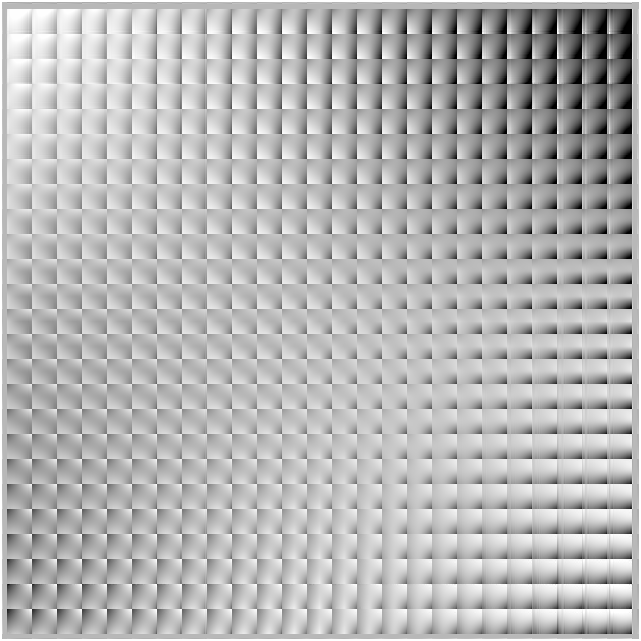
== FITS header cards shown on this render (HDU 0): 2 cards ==
NAXIS1  =                  637
NAXIS2  =                  637

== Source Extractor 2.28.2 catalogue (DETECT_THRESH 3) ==
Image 637 x 637 px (HDU 0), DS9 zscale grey, 1 PNG px = 1 image px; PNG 641 x 641 px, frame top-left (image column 1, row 637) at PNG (2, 2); no overlay
Background 3270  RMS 15000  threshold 44600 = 3 sigma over >= 5 px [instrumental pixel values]
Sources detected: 36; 1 with non-positive FLUX_AUTO (blend fragments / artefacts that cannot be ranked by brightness) is not listed; the other 35 listed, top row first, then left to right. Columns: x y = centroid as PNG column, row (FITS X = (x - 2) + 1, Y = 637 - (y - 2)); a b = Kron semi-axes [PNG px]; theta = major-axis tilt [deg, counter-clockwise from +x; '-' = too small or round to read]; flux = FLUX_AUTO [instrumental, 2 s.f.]
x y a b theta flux
609 28 10 3 89 3.0e+06
509 29 9 4 -86 2.3e+06
534 29 9 3 -85 2.1e+06
559 29 10 4 -80 2.3e+06
459 30 6 3 -77 1.8e+06
484 30 7 3 -77 1.8e+06
584 30 6 4 -90 1.7e+06
384 31 4 3 - 9.7e+05
409 31 5 3 - 1.0e+06
434 31 5 3 - 1.2e+06
534 54 8 2 -84 1.9e+06
559 54 11 3 -84 2.2e+06
609 54 8 2 87 2.4e+06
509 55 6 3 -76 1.8e+06
384 56 4 3 - 9.6e+05
409 56 4 2 - 1.2e+06
434 56 5 3 - 9.7e+05
459 56 5 2 - 1.3e+06
484 56 5 2 - 1.2e+06
359 57 3 2 - 5.6e+05
558 79 13 2 -87 2.6e+06
609 79 17 3 -86 1.5e+06
533 80 5 2 - 1.1e+06
384 81 4 2 - 9.8e+05
408 81 4 2 - 8.5e+05
433 81 4 2 - 7.5e+05
458 81 4 2 - 8.1e+05
509 81 4 2 - 1.2e+06
558 104 19 2 90 1.3e+06
609 105 11 2 90 1.9e+06
533 106 5 2 - 8.4e+05
558 130 12 2 90 7.5e+05
624 561 15 2 -5 3.0e+06
621 586 21 4 -2 5.8e+06
598 611 43 6 -1 1.2e+07
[1 non-positive-flux detection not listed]